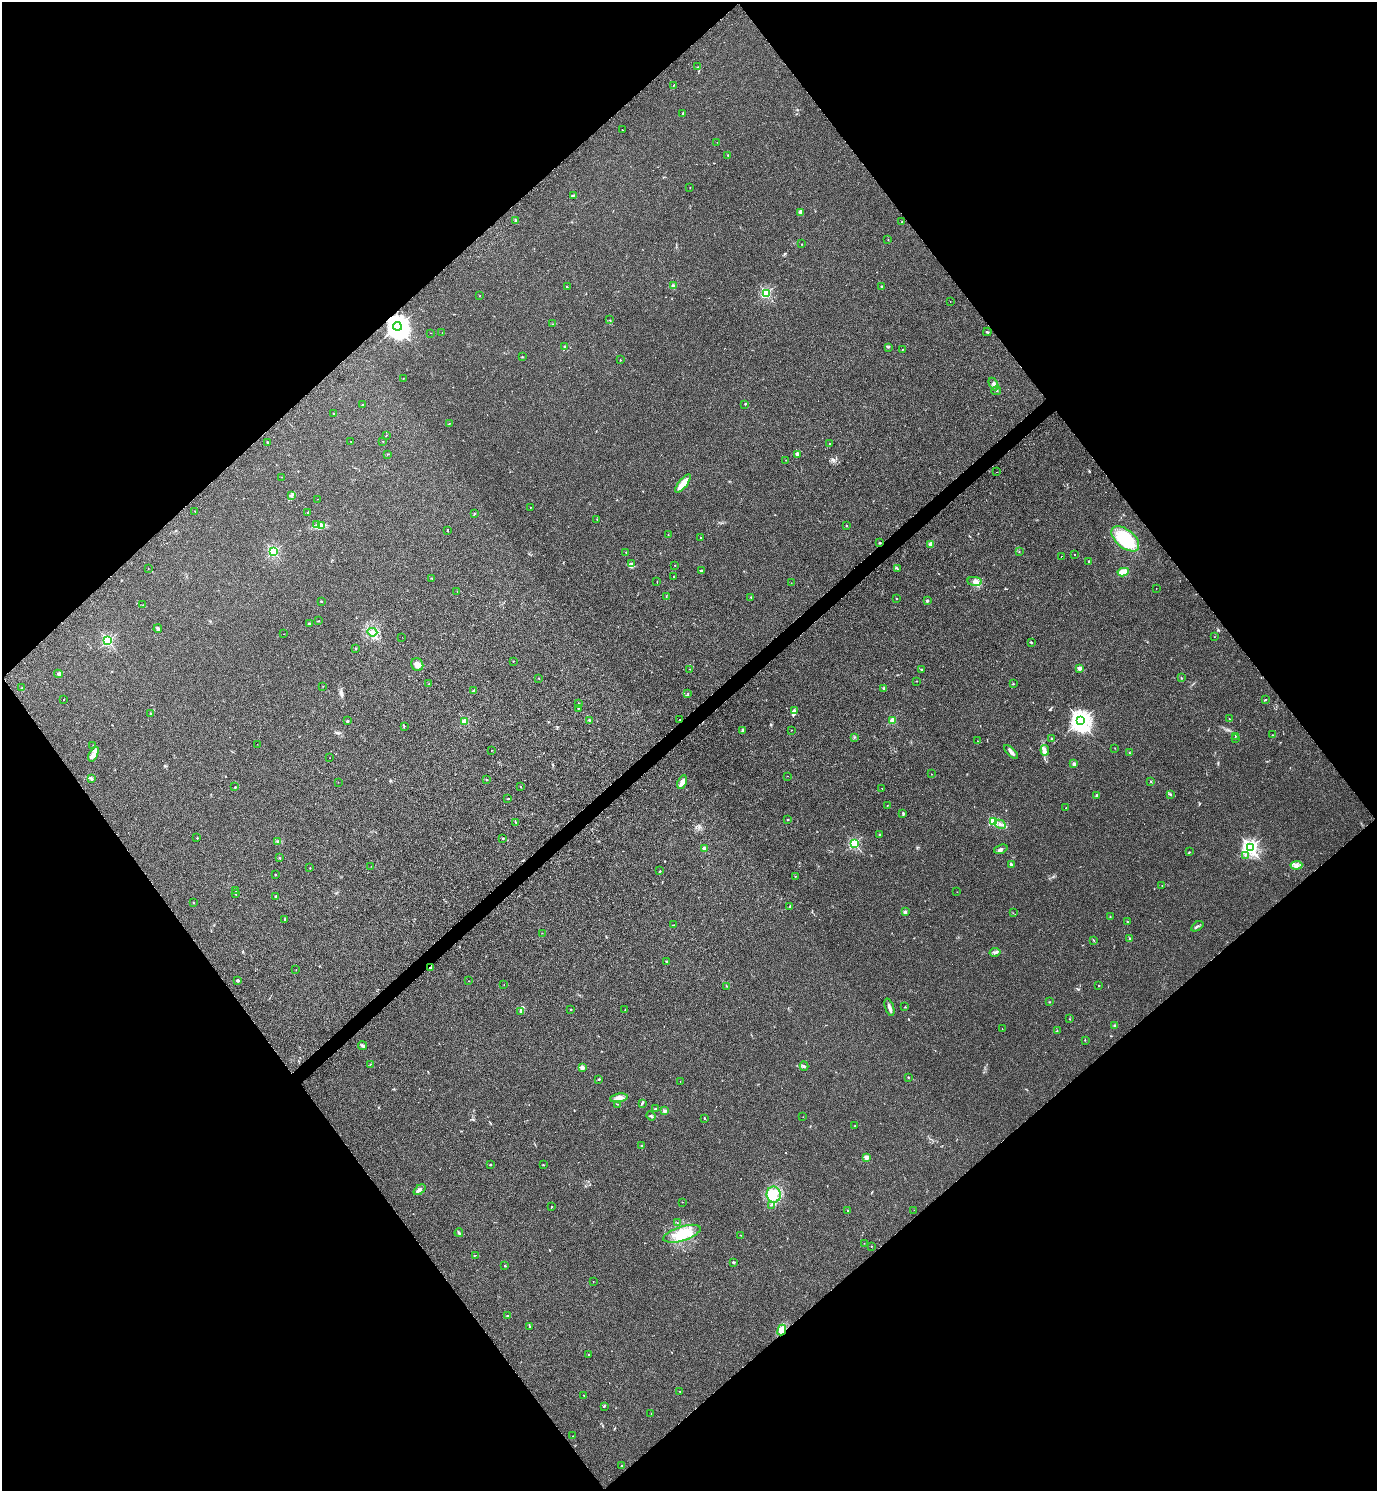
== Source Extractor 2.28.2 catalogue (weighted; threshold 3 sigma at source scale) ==
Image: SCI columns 301-5797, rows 45-6000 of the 5992 x 6003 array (HDU 1 of 3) = the unmasked area's bounding box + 8 px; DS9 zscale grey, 4 x 4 block average (1 PNG px = mean of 4 x 4 image px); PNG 1379 x 1493 px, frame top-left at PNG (2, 2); each listed source drawn as its Kron ellipse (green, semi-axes under 4 px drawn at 4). Shown black and unused: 50% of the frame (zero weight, under 3 of 5 exposures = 3% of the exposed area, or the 3 px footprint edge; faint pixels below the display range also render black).
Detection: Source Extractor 2.28.2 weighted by HDU 2 'WHT'. Background 0.0162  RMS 0.0029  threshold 0.0131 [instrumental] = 3 sigma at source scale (4.5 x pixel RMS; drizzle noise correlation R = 1.50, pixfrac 1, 0.05/0.05 arcsec/px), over >= 5 px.
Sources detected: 287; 2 cosmic-ray / hot-pixel residue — neither listed nor drawn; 4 coinciding with a brighter row at this scale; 12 inside a brighter listed object's ellipse — not listed separately; the other 269 listed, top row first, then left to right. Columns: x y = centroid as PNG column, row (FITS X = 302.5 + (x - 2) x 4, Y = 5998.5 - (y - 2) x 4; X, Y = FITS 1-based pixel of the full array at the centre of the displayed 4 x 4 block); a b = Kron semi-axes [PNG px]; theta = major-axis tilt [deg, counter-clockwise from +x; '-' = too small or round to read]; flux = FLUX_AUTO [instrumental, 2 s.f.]
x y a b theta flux
697 67 2 2 - 0.59
674 85 3 2 - 0.9
682 113 3 2 - 1
622 130 2 2 - 0.59
717 142 2 2 - 0.25
728 155 2 2 - 1.3
690 187 2 2 - 0.33
573 195 2 2 - 0.79
800 212 2 2 - 1.6
515 221 3 2 - 2.2
902 222 2 2 - 0.58
888 240 2 2 - 0.38
802 244 2 2 - 0.75
673 286 3 2 - 3.3
882 286 2 2 - 2.7
567 287 2 2 - 0.92
766 293 2 2 - 220
479 296 2 2 - 0.34
950 301 2 2 - 0.31
610 320 2 2 - 0.36
552 324 2 2 - 0.33
397 326 4 3 - 2100
987 332 4 2 - 1.6
431 333 2 2 - 0.36
442 333 2 2 - 0.34
565 346 3 2 - 1.5
889 347 2 2 - 1
902 350 2 2 - 0.46
522 357 2 2 - 0.9
620 360 2 2 - 0.79
403 378 2 2 - 0.34
994 384 7 3 -62 6.1
996 391 5 2 - 1.1
745 404 2 2 - 1
363 405 2 2 - 0.78
334 414 2 2 - 0.44
449 423 3 2 - 0.98
386 435 2 2 - 0.43
351 441 2 2 - 0.48
383 441 2 2 - 0.36
267 442 2 2 - 2.3
830 443 2 2 - 0.95
388 454 2 2 - 0.89
797 455 4 3 - 3.8
786 460 2 2 - 0.39
997 472 3 2 - 1.5
281 477 2 2 - 0.32
683 484 11 3 52 23
292 496 2 2 - 0.59
318 499 2 2 - 0.33
530 507 2 2 - 0.48
195 511 2 2 - 0.45
308 512 3 2 - 1.4
474 514 2 2 - 1.1
597 519 2 2 - 0.66
317 525 3 2 - 2
846 525 2 2 - 0.61
321 526 3 2 - 2.1
448 530 3 2 - 1
668 535 2 2 - 0.53
701 538 2 2 - 1.3
1125 539 16 9 -40 66
879 543 2 2 - 2.5
930 544 2 2 - 27
274 552 2 2 - 260
626 552 2 2 - 0.56
1019 552 2 2 - 0.5
1074 555 2 2 - 0.8
1061 556 2 2 - 0.41
1089 561 2 2 - 5
631 564 3 2 - 1.9
674 565 2 2 - 0.7
148 569 2 2 - 0.44
898 569 3 2 - 1.1
701 571 3 2 - 0.97
1123 572 5 4 - 17
674 577 3 2 - 1
431 578 2 2 - 1
657 581 2 2 - 0.67
975 581 7 3 -7 5.6
791 583 2 2 - 0.3
1156 588 2 2 - 0.28
457 592 2 2 - 0.4
666 597 2 2 - 0.67
751 597 2 2 - 0.98
896 598 2 2 - 3.3
321 601 2 2 - 4.7
927 601 2 2 - 10
143 605 2 2 - 0.56
318 621 2 2 - 0.86
309 624 2 2 - 8.7
158 629 4 2 - 3.8
372 632 5 3 - 5.8
284 634 3 2 - 0.4
402 637 2 2 - 0.27
1214 637 2 2 - 0.37
108 641 2 2 - 250
1031 643 3 2 - 1.1
356 649 2 2 - 1.2
513 661 2 2 - 0.88
417 665 6 6 - 8
1079 668 2 2 - 28
690 669 2 2 - 0.41
922 669 2 2 - 1.3
58 674 4 3 - 2.7
539 678 2 2 - 0.52
1181 678 2 2 - 0.55
916 681 2 2 - 0.65
429 684 2 2 - 1.1
1013 684 2 2 - 0.98
323 686 2 2 - 0.41
22 688 2 2 - 0.98
884 688 2 2 - 6.6
473 691 2 2 - 11
688 693 2 2 - 0.7
1266 699 2 2 - 0.57
64 700 2 2 - 0.77
579 703 2 2 - 1.7
579 708 2 2 - 0.58
794 710 4 4 - 3.6
150 713 3 2 - 1.6
1230 719 3 2 - 0.7
589 720 2 2 - 2
680 720 2 2 - 1.1
893 720 2 2 - 62
347 721 2 2 - 2.3
465 721 2 2 - 78
1080 721 3 3 - 1400
404 726 2 2 - 0.46
742 730 4 2 - 2.5
791 730 2 2 - 0.57
1273 735 2 2 - 0.55
1235 736 2 2 - 0.66
854 737 2 2 - 0.96
1235 738 2 2 - 0.62
1052 739 3 2 - 1.6
978 741 2 2 - 0.51
257 744 2 2 - 0.3
93 745 2 2 - 0.48
1115 748 2 2 - 0.44
1045 750 5 3 - 5
491 751 2 2 - 0.41
1011 752 9 3 -44 5.4
1130 753 2 2 - 0.79
93 754 8 4 65 8.6
330 758 2 2 - 0.27
1074 764 2 2 - 19
931 774 2 2 - 0.37
787 776 2 2 - 0.4
91 779 3 3 - 2.2
487 779 2 2 - 0.82
1150 781 2 2 - 0.57
338 782 2 2 - 0.52
682 782 7 4 68 8.5
235 787 2 2 - 1
520 787 2 2 - 0.66
882 788 2 2 - 0.93
1170 794 3 2 - 1.5
1097 796 3 2 - 3.3
507 799 2 2 - 0.63
887 806 2 2 - 0.5
1066 808 2 2 - 0.87
903 813 3 2 - 1.3
787 820 2 2 - 5.8
994 821 2 2 - 120
516 823 2 2 - 0.99
1000 824 6 2 -27 4.6
879 835 3 2 - 1.3
197 838 2 2 - 2.3
503 838 2 2 - 0.97
278 841 3 2 - 1.5
854 843 2 2 - 220
1250 848 3 2 - 600
705 849 2 2 - 34
1001 849 7 3 19 3.9
1189 852 2 2 - 0.79
1245 855 2 2 - 0.61
280 858 2 2 - 1.3
1011 864 3 2 - 3.2
1296 865 6 3 6 4.8
371 866 2 2 - 0.31
310 868 2 2 - 0.67
660 871 3 2 - 0.88
275 875 2 2 - 0.88
795 876 2 2 - 1.5
1162 885 2 2 - 0.9
236 891 3 2 - 1
957 892 2 2 - 0.36
235 894 2 2 - 0.89
275 896 2 2 - 1.4
193 903 2 2 - 0.64
790 906 2 2 - 1
905 912 2 2 - 15
1013 913 2 2 - 0.37
1110 917 2 2 - 0.8
285 919 3 2 - 0.98
1127 922 2 2 - 0.98
673 925 3 2 - 0.79
1197 926 7 2 32 2.7
542 933 2 2 - 0.42
1130 938 2 2 - 1.8
1093 940 2 2 - 0.59
995 952 5 2 - 3.4
667 962 2 2 - 6.1
430 968 2 2 - 12
296 970 2 2 - 0.56
237 980 4 2 - 2.2
469 981 2 2 - 0.42
504 985 2 2 - 0.33
726 986 2 2 - 0.81
1099 986 2 2 - 0.93
1049 1002 3 2 - 0.84
889 1007 9 3 -72 6.2
905 1007 3 2 - 0.63
571 1010 2 2 - 1.3
625 1010 2 2 - 0.6
521 1011 3 2 - 2.1
1070 1019 2 2 - 0.57
1115 1026 2 2 - 12
1002 1029 2 2 - 0.39
1057 1030 2 2 - 0.65
1085 1040 2 2 - 0.63
363 1046 4 2 - 3.1
370 1064 2 2 - 0.52
804 1066 4 2 - 2.5
582 1067 4 3 - 3.1
908 1077 2 2 - 3
599 1079 3 2 - 1.4
680 1082 2 2 - 0.79
619 1098 9 4 11 8.4
642 1103 3 2 - 1.1
617 1104 2 2 - 0.6
655 1109 2 2 - 1.8
665 1111 3 3 - 2.7
651 1116 4 2 - 2.4
803 1117 2 2 - 0.36
704 1118 3 2 - 0.83
855 1126 2 2 - 1
641 1145 2 2 - 3.2
866 1157 2 2 - 33
491 1165 2 2 - 1.1
543 1165 2 2 - 0.86
419 1190 7 2 37 6.4
774 1195 8 7 - 19
682 1202 2 2 - 1.1
771 1205 2 2 - 0.87
551 1207 2 2 - 0.84
848 1210 2 2 - 1
914 1210 2 2 - 0.26
677 1223 2 2 - 0.39
459 1233 4 2 - 3.2
682 1234 19 7 17 37
741 1235 2 2 - 0.67
864 1243 2 2 - 0.28
872 1246 2 2 - 0.48
475 1255 3 2 - 0.75
733 1262 2 2 - 3.2
505 1266 2 2 - 3.3
593 1281 2 2 - 0.71
508 1316 2 2 - 10
530 1326 3 2 - 0.83
782 1330 5 4 - 18
589 1355 2 2 - 3.7
680 1391 2 2 - 0.57
584 1395 2 2 - 0.65
604 1406 3 2 - 1.3
651 1414 2 2 - 0.6
573 1436 2 2 - 0.62
621 1466 3 2 - 0.99
Overlapping masked pixels (flux is a lower limit): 4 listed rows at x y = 397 326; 997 472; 430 968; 782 1330
Diffuse or blended objects may show on this block-average render without a row.